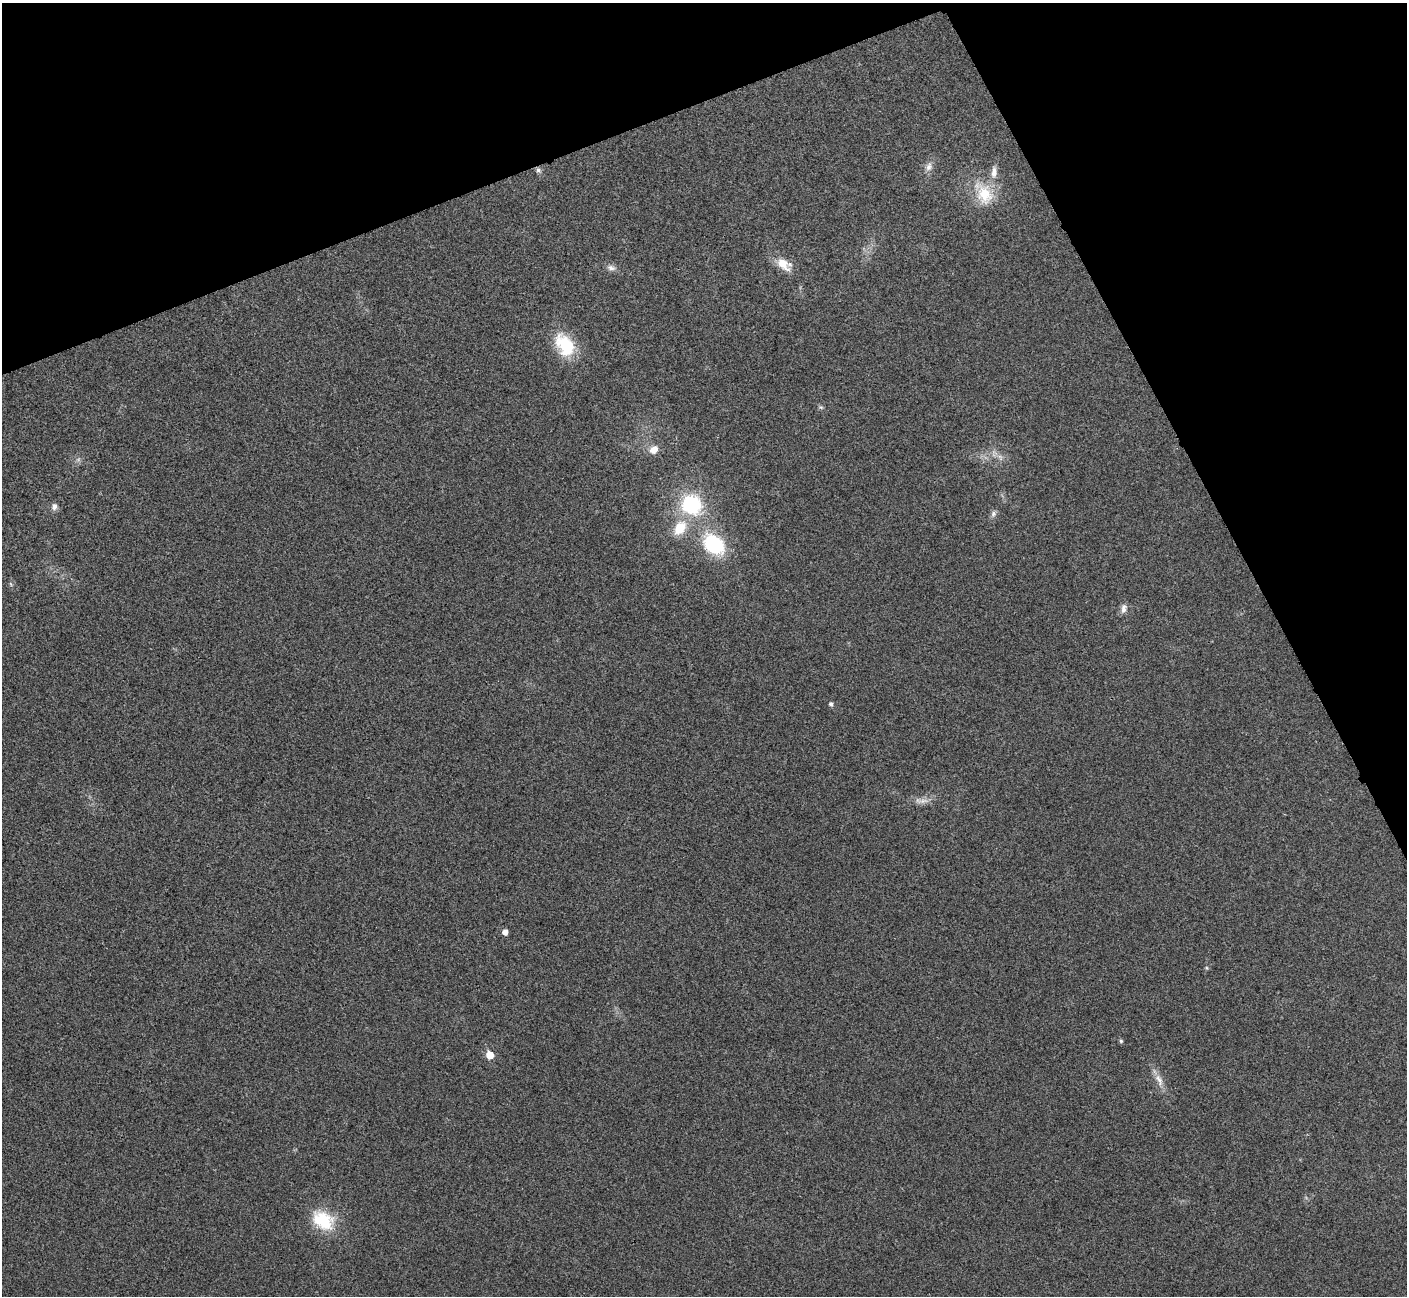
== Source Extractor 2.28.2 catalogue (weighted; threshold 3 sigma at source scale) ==
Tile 3 of 4 x 4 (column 3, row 1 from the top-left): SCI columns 2816-4220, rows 4038-5331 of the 5633 x 5621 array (HDU 1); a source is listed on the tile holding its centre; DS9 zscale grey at full resolution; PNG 1409 x 1298 px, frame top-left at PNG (2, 3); no overlay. Shown black and unused: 21% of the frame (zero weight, under 3 of 4 exposures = <1% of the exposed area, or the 3 px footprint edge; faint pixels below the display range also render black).
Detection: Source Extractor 2.28.2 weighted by HDU 2 'WHT'; one run over the whole footprint, this tile lists its part. Background 0.0382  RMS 0.006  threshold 0.0272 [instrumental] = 3 sigma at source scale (4.5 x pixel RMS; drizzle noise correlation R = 1.50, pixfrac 1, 0.05/0.05 arcsec/px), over >= 5 px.
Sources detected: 26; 2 too faint to see at this stretch — not listed; the other 24 listed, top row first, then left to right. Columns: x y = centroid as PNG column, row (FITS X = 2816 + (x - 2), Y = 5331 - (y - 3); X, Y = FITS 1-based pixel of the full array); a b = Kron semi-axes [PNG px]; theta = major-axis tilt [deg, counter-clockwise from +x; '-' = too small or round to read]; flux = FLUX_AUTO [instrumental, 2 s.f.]
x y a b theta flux
929 167 14 9 73 3.8
538 170 8 6 -15 1.7
994 172 19 8 86 5.5
984 194 33 21 -61 21
783 264 20 11 -43 11
611 268 12 8 -10 3
565 345 30 19 -58 27
821 407 7 5 -20 1.1
654 449 11 9 38 5.7
1000 457 11 7 -55 3.3
691 504 20 18 -42 49
54 507 9 7 77 2.8
993 514 10 6 60 2.2
680 528 18 12 56 16
714 544 25 18 -42 43
11 584 7 4 -54 0.8
1124 608 13 7 78 3.2
831 704 5 5 - 1.8
505 932 5 5 - 4.2
1207 968 6 3 -71 0.69
1121 1041 5 4 - 1.1
490 1055 6 5 - 12
1159 1080 21 9 -66 6.1
323 1220 30 21 -35 26